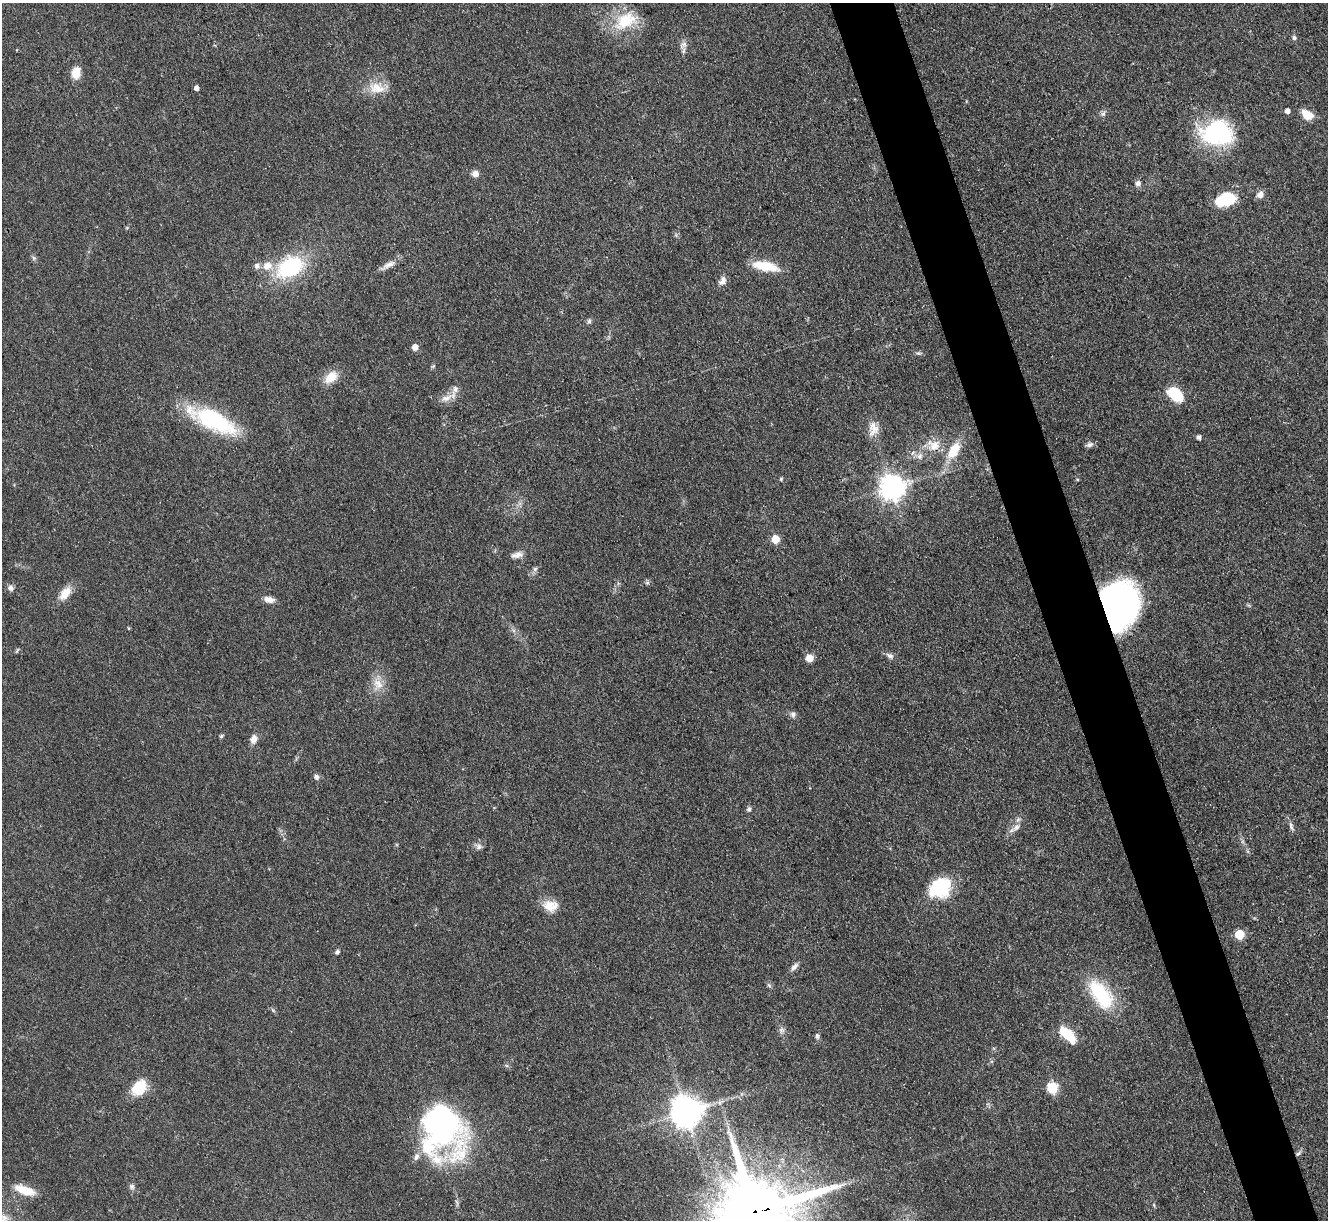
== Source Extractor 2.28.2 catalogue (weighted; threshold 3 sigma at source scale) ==
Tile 6 of 4 x 4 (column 2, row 2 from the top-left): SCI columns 1329-2654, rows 2709-3926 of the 5309 x 5293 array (HDU 1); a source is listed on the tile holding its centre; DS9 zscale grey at full resolution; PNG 1330 x 1222 px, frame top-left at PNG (2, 3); no overlay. Shown black and unused: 5% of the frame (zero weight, under 3 of 4 exposures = <1% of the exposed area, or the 3 px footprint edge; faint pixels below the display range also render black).
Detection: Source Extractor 2.28.2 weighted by HDU 2 'WHT'; one run over the whole footprint, this tile lists its part. Background 0.0855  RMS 0.0062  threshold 0.0281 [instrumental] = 3 sigma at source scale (4.5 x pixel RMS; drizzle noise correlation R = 1.50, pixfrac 1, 0.05/0.05 arcsec/px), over >= 5 px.
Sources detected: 82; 2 inside a brighter object's white glare — not listed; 4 inside a brighter listed object's ellipse — not listed separately; the other 76 listed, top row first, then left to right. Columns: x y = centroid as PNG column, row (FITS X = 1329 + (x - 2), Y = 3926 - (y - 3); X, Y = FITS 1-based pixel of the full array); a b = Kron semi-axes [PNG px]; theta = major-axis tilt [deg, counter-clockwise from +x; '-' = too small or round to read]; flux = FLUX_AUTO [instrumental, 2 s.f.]
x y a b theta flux
626 21 35 21 29 25
1294 38 7 5 -74 1.3
683 45 13 7 39 3
76 73 13 9 77 8.9
196 88 4 4 - 2.9
377 88 24 15 -9 12
1287 111 5 4 - 3
1103 114 7 5 21 1.6
1307 115 11 8 -36 11
1217 133 35 26 0 69
475 174 9 8 - 3.5
1138 183 8 6 61 2.5
1260 194 9 8 - 3.5
1223 200 23 14 27 22
34 258 6 6 - 1.3
388 265 21 7 28 4.9
257 266 7 6 - 2.8
765 266 28 9 -10 19
290 267 28 19 31 55
722 280 13 8 68 3.5
589 321 7 5 74 1.4
415 347 5 5 - 5.7
433 366 7 4 44 0.91
331 377 18 11 42 9.7
1175 394 13 8 -39 34
446 398 19 8 24 5.6
212 419 45 16 -26 77
873 429 21 14 90 8.3
1199 437 6 5 - 1.5
934 445 19 15 -27 11
1089 445 10 6 19 2
953 451 24 12 61 16
919 456 8 8 - 3.1
781 479 5 5 - 0.84
892 487 8 8 - 590
775 539 5 5 - 17
517 555 17 7 16 3.8
535 569 6 6 - 1.5
647 583 6 4 18 1.1
11 588 8 7 - 2.4
65 593 20 10 53 8.5
269 599 14 7 -14 4
1117 611 45 25 -85 230
128 628 5 3 - 0.54
17 650 7 3 53 0.81
890 656 11 7 -26 2.4
809 658 8 7 - 5.9
378 684 18 13 -61 8.8
793 714 9 7 -80 2.2
221 736 6 4 31 0.88
253 739 10 8 74 4.4
316 777 7 6 - 2
749 809 6 5 - 1.7
1291 826 13 5 -72 2.3
1016 827 13 7 30 3.7
479 847 8 8 - 2.5
940 888 29 22 34 31
550 906 20 13 -2 9.5
1239 934 5 5 - 33
337 952 5 5 - 1.9
794 967 12 6 46 2.7
769 985 7 5 -44 1.2
1101 994 35 17 -53 43
782 1030 9 8 - 2.4
1068 1035 21 10 -46 17
817 1036 8 5 -81 1.6
139 1088 19 13 48 17
1052 1088 6 6 - 47
720 1102 7 5 45 1.7
686 1112 9 9 - 1100
443 1130 61 48 -76 140
1298 1153 10 4 36 1.6
132 1187 8 7 - 1.8
25 1190 25 10 -19 13
1154 1205 6 4 -72 0.75
754 1212 23 19 15 9500
Overlapping masked pixels (flux is a lower limit): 3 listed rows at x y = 1117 611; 1298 1153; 754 1212
Isophote crosses this tile's border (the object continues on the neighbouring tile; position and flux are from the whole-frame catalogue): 1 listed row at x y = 754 1212